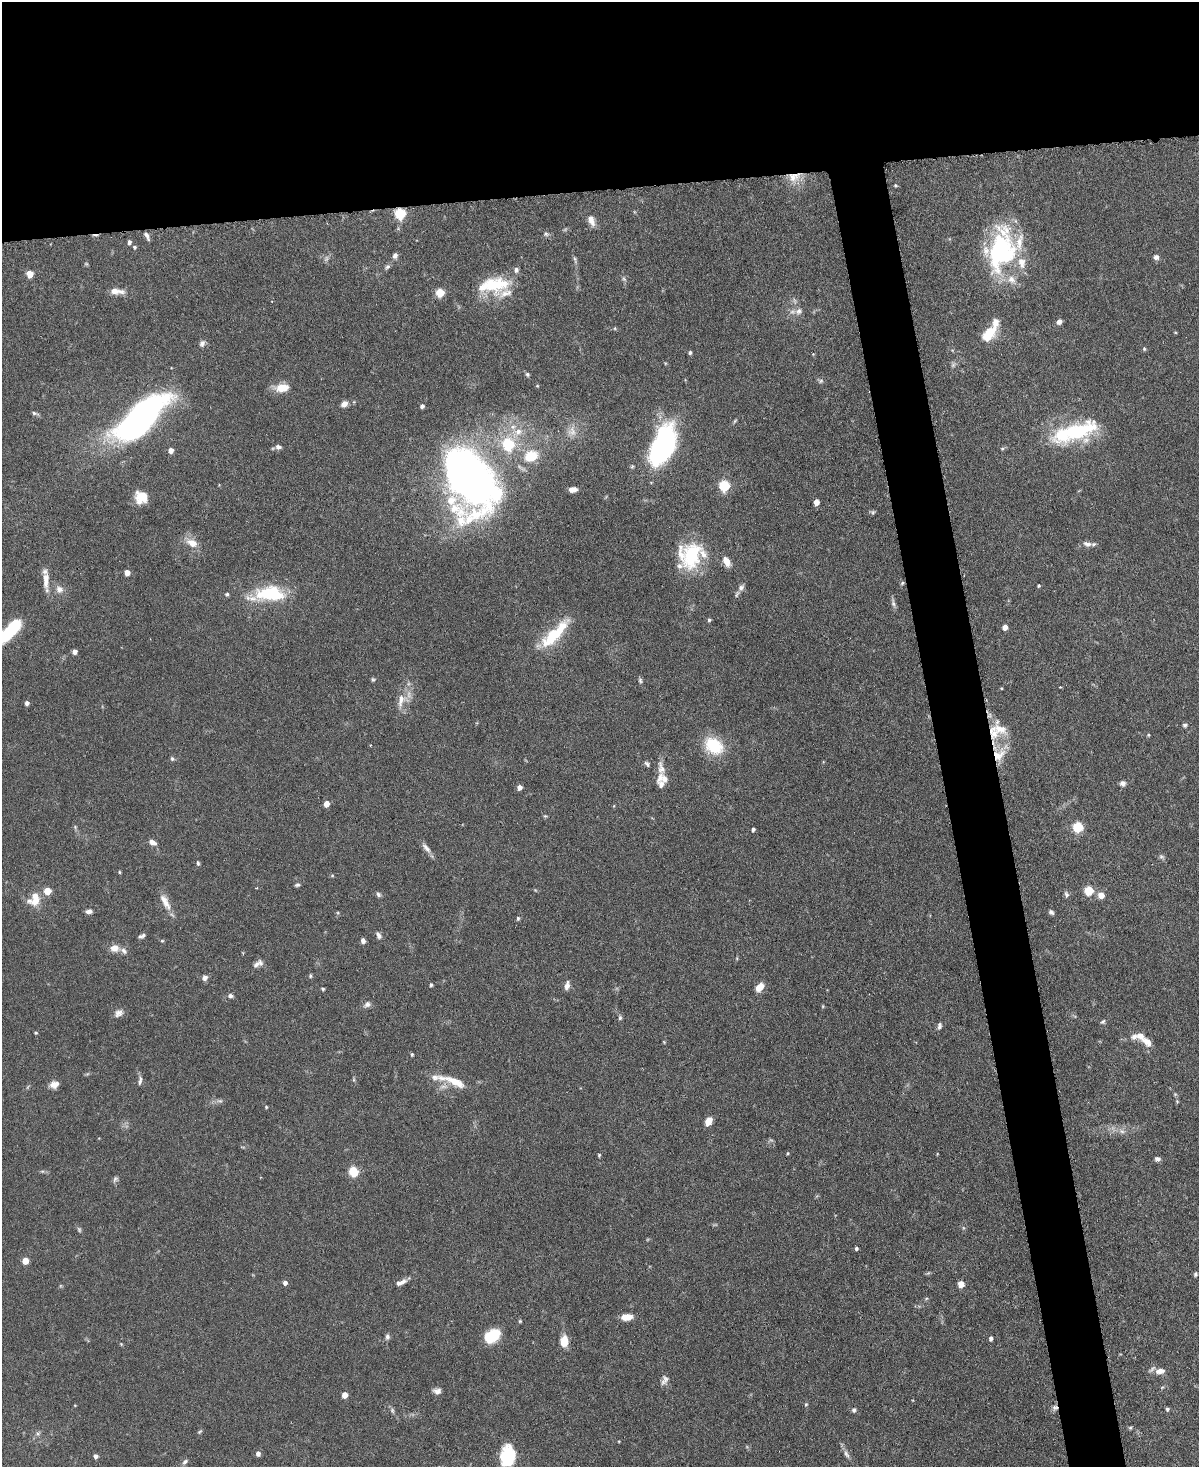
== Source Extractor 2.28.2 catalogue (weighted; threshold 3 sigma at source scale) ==
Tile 2 of 4 x 3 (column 2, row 1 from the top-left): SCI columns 1205-2401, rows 3068-4532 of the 4803 x 4819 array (HDU 1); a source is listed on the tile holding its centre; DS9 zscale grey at full resolution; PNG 1201 x 1469 px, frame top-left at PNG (2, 2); no overlay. Shown black and unused: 17% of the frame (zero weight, under 3 of 6 exposures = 2% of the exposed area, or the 3 px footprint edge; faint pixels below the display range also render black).
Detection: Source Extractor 2.28.2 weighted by HDU 2 'WHT'; one run over the whole footprint, this tile lists its part. Background 0.0911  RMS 0.0035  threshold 0.0143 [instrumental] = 3 sigma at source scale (4.09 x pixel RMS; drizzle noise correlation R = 1.36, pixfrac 0.8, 0.05/0.05 arcsec/px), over >= 5 px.
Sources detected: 214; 8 too faint to see at this stretch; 1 inside a brighter object's white glare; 1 cosmic-ray / hot-pixel residue — not listed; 23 inside a brighter listed object's ellipse — not listed separately; the other 181 listed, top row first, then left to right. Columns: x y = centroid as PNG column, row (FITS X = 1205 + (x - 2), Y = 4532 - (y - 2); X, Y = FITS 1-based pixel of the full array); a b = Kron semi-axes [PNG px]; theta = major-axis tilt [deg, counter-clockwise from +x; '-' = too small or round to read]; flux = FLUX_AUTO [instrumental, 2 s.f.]
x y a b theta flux
794 177 17 13 22 5.1
895 185 5 4 - 0.44
400 213 6 5 - 31
591 221 15 8 -68 2.4
546 234 8 6 -18 0.78
147 236 9 4 -64 1.3
129 242 4 4 - 1.1
135 247 5 5 - 0.54
1001 250 48 29 78 48
395 255 7 6 - 1.2
1156 257 7 6 - 1.2
575 260 12 4 -72 0.84
86 264 6 4 -1 0.39
387 267 8 6 44 0.84
30 274 5 5 - 6.4
624 279 8 5 -44 0.73
494 285 40 19 8 16
117 291 21 7 -3 2.8
440 293 5 5 - 13
799 311 11 9 51 2
1059 322 6 5 - 1.5
615 328 5 3 - 0.29
989 333 19 10 49 8.5
202 344 9 7 66 1.2
1144 349 5 4 - 0.43
690 352 4 4 - 0.74
813 354 4 4 - 0.26
953 365 7 6 - 0.74
527 374 6 5 - 0.63
821 381 7 6 - 0.7
537 386 5 4 - 0.34
282 388 15 9 5 5.7
354 402 5 3 - 0.3
344 404 8 6 33 2
422 406 5 4 - 1
35 413 11 4 -20 0.78
141 418 54 20 42 130
735 421 6 5 - 0.45
572 431 15 12 -89 3.2
518 432 17 9 40 4
1073 432 61 20 19 28
508 444 6 6 - 31
663 446 36 18 65 74
278 447 7 5 -21 1.2
1002 449 5 5 - 0.46
171 450 4 4 - 2.4
531 456 22 16 19 9
632 466 5 4 - 0.45
468 477 47 29 -65 330
724 486 6 5 - 31
573 489 8 5 6 2.3
140 497 16 12 -86 4.7
816 502 5 4 - 3.5
873 512 7 5 -71 0.54
192 543 16 10 -24 3.8
1087 544 13 7 -15 1.7
691 556 36 23 76 19
726 562 12 7 -59 3
127 573 4 4 - 3.5
46 580 23 7 89 3.7
902 583 6 4 48 0.45
1039 586 4 3 - 0.46
741 588 10 7 48 1.4
59 589 11 10 - 2.2
227 594 5 5 - 0.53
270 594 41 19 -1 18
893 603 14 5 -75 1
709 620 4 4 - 0.56
1005 627 4 4 - 2.9
10 631 28 9 47 26
552 635 29 13 46 16
75 652 4 4 - 2.1
373 679 6 4 -89 0.49
640 680 7 5 -80 0.65
1002 688 4 3 - 0.28
402 700 22 16 60 5.2
27 703 4 4 - 1.2
1185 725 7 5 14 0.7
993 732 25 15 -84 8.7
1148 735 4 4 - 0.38
370 745 4 3 - 0.24
714 746 23 17 -33 13
172 759 6 5 - 0.58
647 764 7 5 -43 0.7
661 768 21 9 -80 3
1123 783 7 7 - 1.2
519 787 4 4 - 2.1
326 804 5 4 - 3.9
545 816 5 4 - 0.42
75 827 6 5 - 0.5
1078 827 6 5 - 24
753 829 4 3 - 0.98
152 842 9 6 -33 1.7
426 848 18 6 -50 1.8
198 863 6 4 -79 0.59
119 872 5 3 - 0.34
332 876 6 4 0 0.37
297 885 7 5 16 0.65
256 888 3 3 - 0.25
1089 890 5 5 - 18
47 891 5 5 - 7.4
378 894 7 5 -51 0.79
1066 894 9 6 -73 0.82
1101 895 6 6 - 3.2
35 899 17 11 87 5.1
165 902 25 9 -62 3.7
89 911 8 5 -1 1.2
1051 912 6 5 - 0.82
518 918 5 4 - 0.58
378 935 9 6 -62 1.2
141 936 8 4 23 0.84
162 941 6 4 1 0.34
363 941 5 4 - 1.4
114 948 11 8 0 2.9
258 963 14 7 27 1.6
310 976 5 4 - 0.49
205 978 6 6 - 1.5
431 985 4 4 - 0.61
567 985 11 6 77 1.6
759 987 10 7 45 3.3
323 989 4 3 - 0.42
230 996 6 5 - 0.91
367 1004 10 7 29 1.3
823 1006 5 3 - 0.31
119 1013 12 9 37 1.7
620 1018 7 5 -78 0.63
1103 1022 7 5 46 0.64
939 1026 9 5 81 0.87
36 1033 5 3 - 0.34
1134 1037 9 8 - 1.5
664 1042 4 3 - 0.27
1147 1042 15 9 -43 2.9
412 1054 4 3 - 0.5
354 1080 6 4 -72 0.42
140 1081 13 5 81 1.1
455 1082 27 9 -26 5.8
54 1084 11 8 13 2.1
220 1101 9 5 -5 0.86
1177 1101 5 5 - 0.37
266 1107 5 4 - 0.33
708 1121 8 6 62 3.8
1122 1131 11 6 -16 1.5
788 1153 5 3 - 0.32
937 1154 4 3 - 0.23
599 1155 4 3 - 0.39
1157 1159 7 5 -1 0.9
353 1171 6 5 - 19
115 1179 9 7 63 0.82
856 1248 4 4 - 0.59
25 1261 5 4 - 6.1
1195 1274 5 4 - 0.59
401 1282 15 6 22 1.9
285 1283 5 4 - 1.3
961 1284 5 4 - 4.9
926 1299 6 3 20 0.4
627 1317 11 6 4 4.4
520 1321 4 4 - 0.37
492 1336 15 11 32 13
387 1337 7 6 - 0.88
991 1338 4 4 - 1.2
564 1341 10 7 87 5.4
121 1344 4 4 - 0.31
1160 1371 11 7 14 2.3
664 1380 13 7 69 1.5
1162 1387 6 4 44 0.42
437 1391 9 7 4 1.5
345 1395 5 4 - 3.5
806 1404 5 5 - 0.41
75 1405 3 3 - 0.26
1055 1408 8 7 - 1.2
1167 1409 5 4 - 0.54
392 1410 8 5 -87 0.68
854 1410 6 6 - 0.74
1130 1428 5 5 - 0.45
200 1431 8 4 44 0.47
38 1433 7 6 - 0.82
258 1454 5 4 - 1.5
846 1454 13 6 -65 1.4
96 1456 4 4 - 1.1
507 1456 22 14 84 15
185 1462 9 6 47 0.97
Overlapping masked pixels (flux is a lower limit): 4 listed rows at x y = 794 177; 400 213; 993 732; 1055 1408
Isophote crosses this tile's border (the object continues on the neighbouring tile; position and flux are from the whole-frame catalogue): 2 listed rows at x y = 10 631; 507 1456